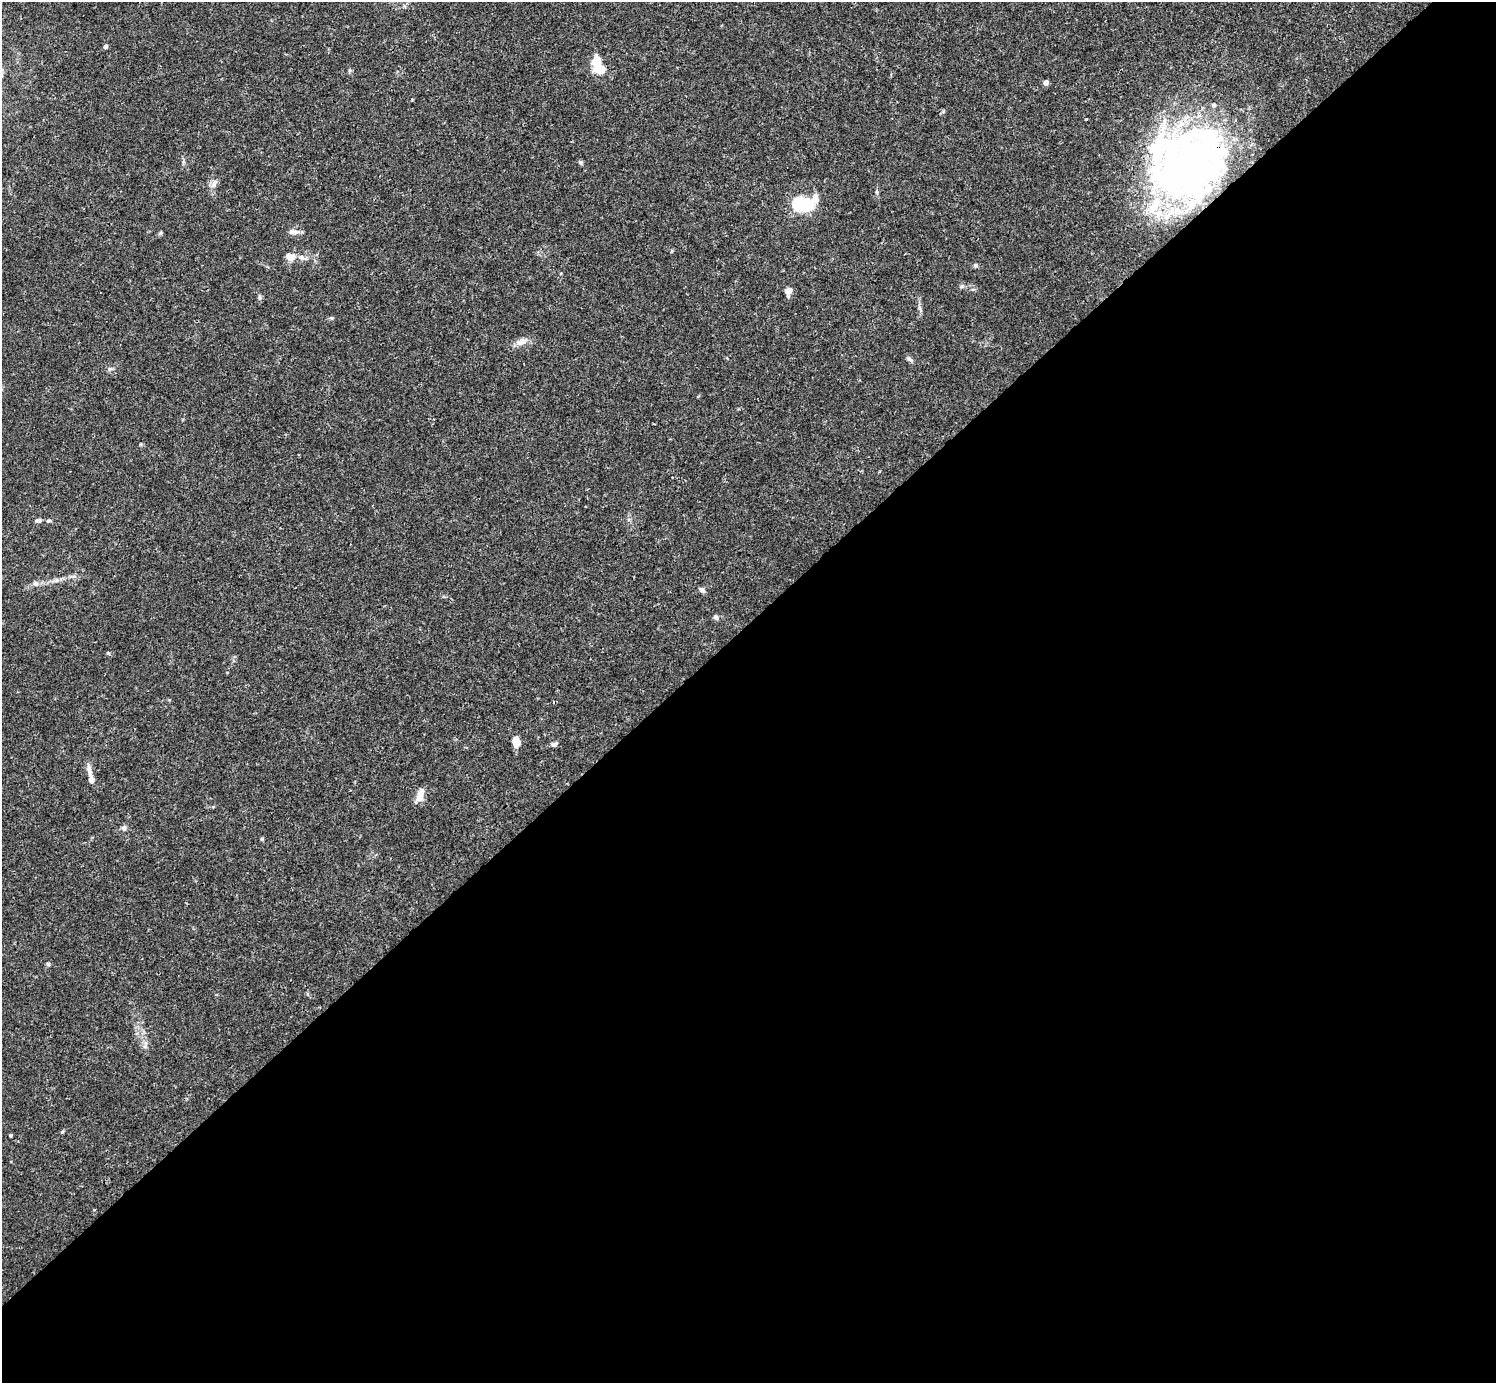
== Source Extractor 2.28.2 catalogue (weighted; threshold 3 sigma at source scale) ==
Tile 15 of 4 x 4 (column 3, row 4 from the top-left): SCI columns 2991-4484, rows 159-1539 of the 5983 x 5982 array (HDU 1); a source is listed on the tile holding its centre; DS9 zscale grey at full resolution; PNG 1498 x 1385 px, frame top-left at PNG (2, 2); no overlay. Shown black and unused: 55% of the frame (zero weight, under 3 of 4 exposures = <1% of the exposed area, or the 3 px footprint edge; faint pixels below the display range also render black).
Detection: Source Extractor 2.28.2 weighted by HDU 2 'WHT'; one run over the whole footprint, this tile lists its part. Background 0.0163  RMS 0.0022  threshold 0.00973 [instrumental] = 3 sigma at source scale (4.5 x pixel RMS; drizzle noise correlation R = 1.50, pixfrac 1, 0.05/0.05 arcsec/px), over >= 5 px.
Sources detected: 49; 5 inside a brighter object's white glare — not listed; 9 inside a brighter listed object's ellipse — not listed separately; the other 35 listed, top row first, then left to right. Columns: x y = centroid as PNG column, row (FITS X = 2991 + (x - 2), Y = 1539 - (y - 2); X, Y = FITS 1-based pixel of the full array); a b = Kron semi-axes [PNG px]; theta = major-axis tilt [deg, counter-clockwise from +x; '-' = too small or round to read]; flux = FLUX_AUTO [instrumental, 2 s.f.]
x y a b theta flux
106 47 6 5 - 0.41
597 62 18 10 86 4
1046 83 4 4 - 1.5
1086 119 3 2 - 0.2
580 163 6 5 - 0.38
1189 164 82 67 89 75
214 184 12 6 78 0.99
802 204 17 10 4 19
293 232 14 7 -7 1.2
290 256 12 8 -23 1.9
976 265 6 5 - 0.41
962 286 6 6 - 0.43
789 291 8 7 - 1.3
259 297 7 4 90 0.37
920 309 9 4 -63 0.5
331 318 5 5 - 0.28
522 342 14 8 27 1.5
909 359 8 5 -38 0.55
109 369 7 5 -45 0.48
38 520 8 5 4 0.76
48 521 7 5 12 0.38
57 580 6 6 - 0.5
36 583 7 7 - 0.69
702 590 7 5 -40 0.7
716 617 7 6 - 0.54
108 653 5 4 - 0.28
516 742 9 7 -72 3.2
554 744 8 6 15 0.59
89 770 17 6 -78 1.3
420 795 16 7 68 2.2
124 828 7 6 - 0.64
262 839 5 4 - 0.26
145 1045 8 4 54 0.5
62 1132 6 3 20 0.23
10 1135 3 3 - 0.4
Overlapping masked pixels (flux is a lower limit): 1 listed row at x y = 1189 164
Unlisted compact peaks at least as high as the median listed source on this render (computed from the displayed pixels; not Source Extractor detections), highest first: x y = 48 964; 160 233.